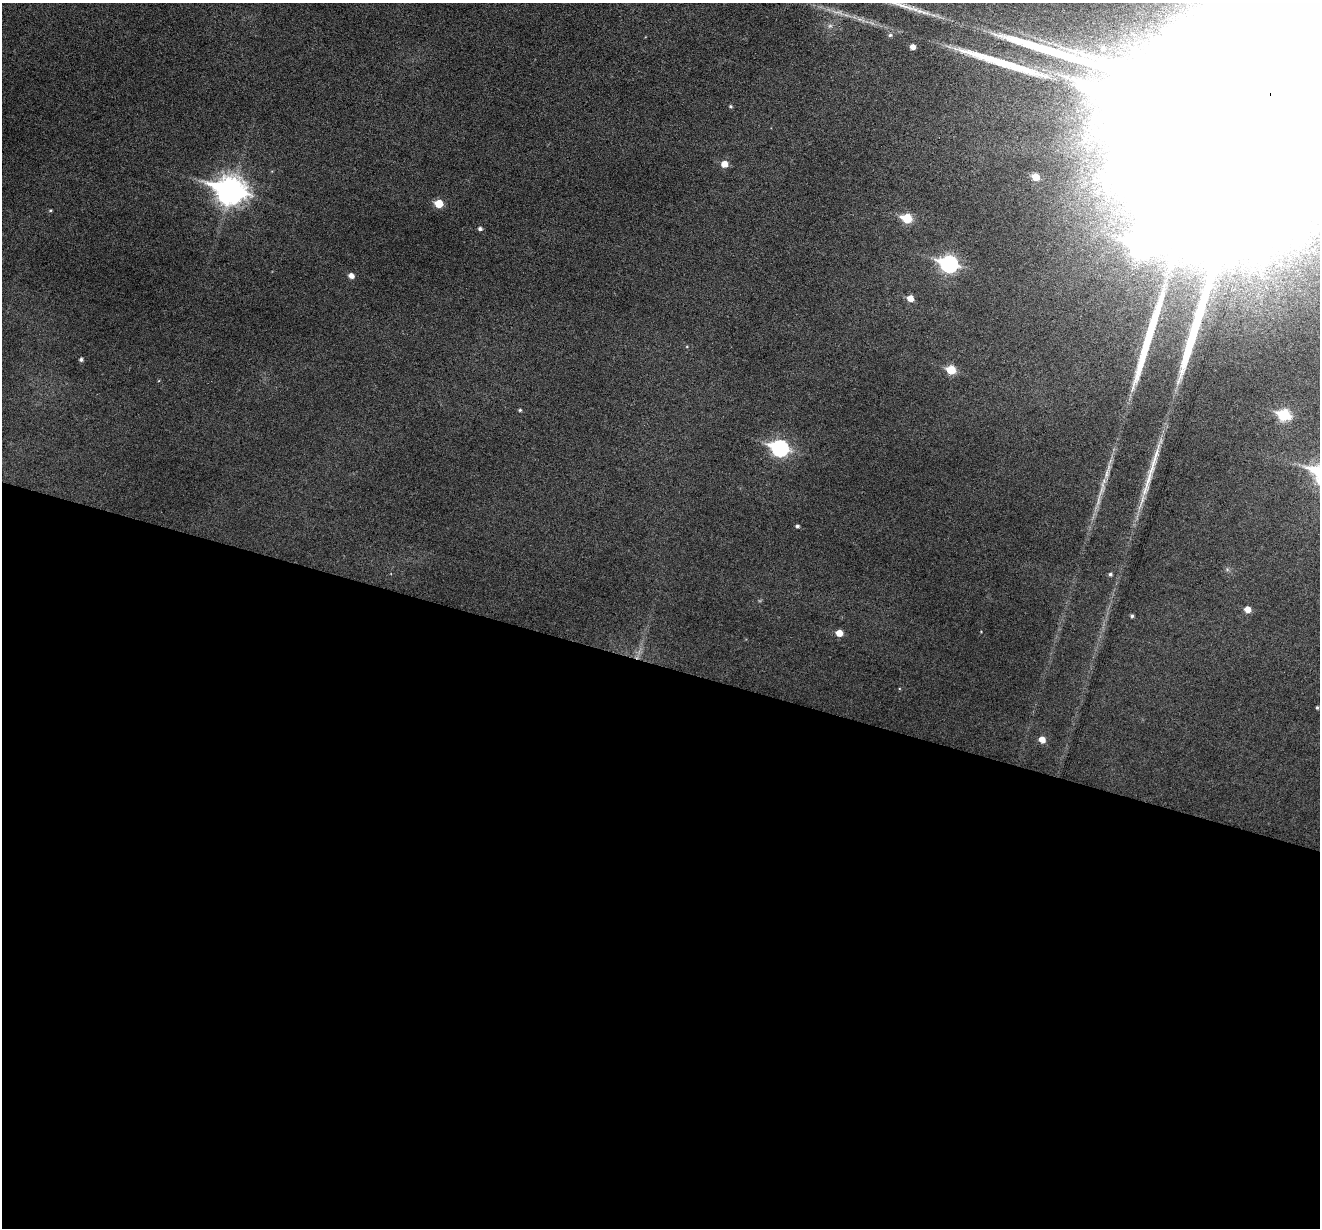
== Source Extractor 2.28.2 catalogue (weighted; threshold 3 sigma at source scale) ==
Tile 14 of 4 x 4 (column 2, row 4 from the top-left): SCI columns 1319-2636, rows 131-1356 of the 5274 x 5294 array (HDU 1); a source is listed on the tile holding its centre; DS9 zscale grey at full resolution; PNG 1322 x 1230 px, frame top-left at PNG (2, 3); no overlay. Shown black and unused: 46% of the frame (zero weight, under 3 of 6 exposures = <1% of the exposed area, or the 3 px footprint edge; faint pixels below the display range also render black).
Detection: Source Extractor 2.28.2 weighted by HDU 2 'WHT'; one run over the whole footprint, this tile lists its part. Background 0.0483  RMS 0.0059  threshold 0.0241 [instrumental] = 3 sigma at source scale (4.09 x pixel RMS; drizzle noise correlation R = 1.36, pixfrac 0.8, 0.05/0.05 arcsec/px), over >= 5 px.
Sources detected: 33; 1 too faint to see at this stretch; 1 inside a brighter object's white glare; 3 long thin detections or spike segments (spike, bleed or trail) — not listed; the other 28 listed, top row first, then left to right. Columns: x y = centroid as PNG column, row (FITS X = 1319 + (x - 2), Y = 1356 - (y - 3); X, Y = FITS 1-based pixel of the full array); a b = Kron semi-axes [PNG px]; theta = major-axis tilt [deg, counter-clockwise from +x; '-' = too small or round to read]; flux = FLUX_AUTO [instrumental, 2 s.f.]
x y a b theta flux
890 35 5 5 - 1
913 47 5 5 - 3.2
1103 48 9 9 - 4.9
730 106 5 4 - 0.72
1257 124 166 28 71 270000
724 164 6 6 - 5.7
1035 177 6 5 - 8.9
230 191 12 10 -16 600
439 204 6 5 - 12
50 210 4 4 - 0.62
907 218 7 5 -16 22
480 229 5 4 - 1.4
949 264 9 7 -20 140
351 276 5 5 - 3.2
910 298 6 5 - 4.6
81 359 4 4 - 1.3
951 370 6 5 - 17
520 410 4 4 - 0.69
1284 415 7 6 - 41
780 448 9 7 -19 110
1150 475 55 8 74 16
797 526 4 4 - 1.2
1110 574 5 4 - 1
1247 609 6 5 - 5
1132 616 4 4 - 1
839 633 5 5 - 6.1
1317 708 4 3 - 0.69
1042 740 6 6 - 4.5
Overlapping masked pixels (flux is a lower limit): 1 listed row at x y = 1257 124
Isophote crosses this tile's border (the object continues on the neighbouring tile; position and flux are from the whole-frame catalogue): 1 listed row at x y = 1257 124